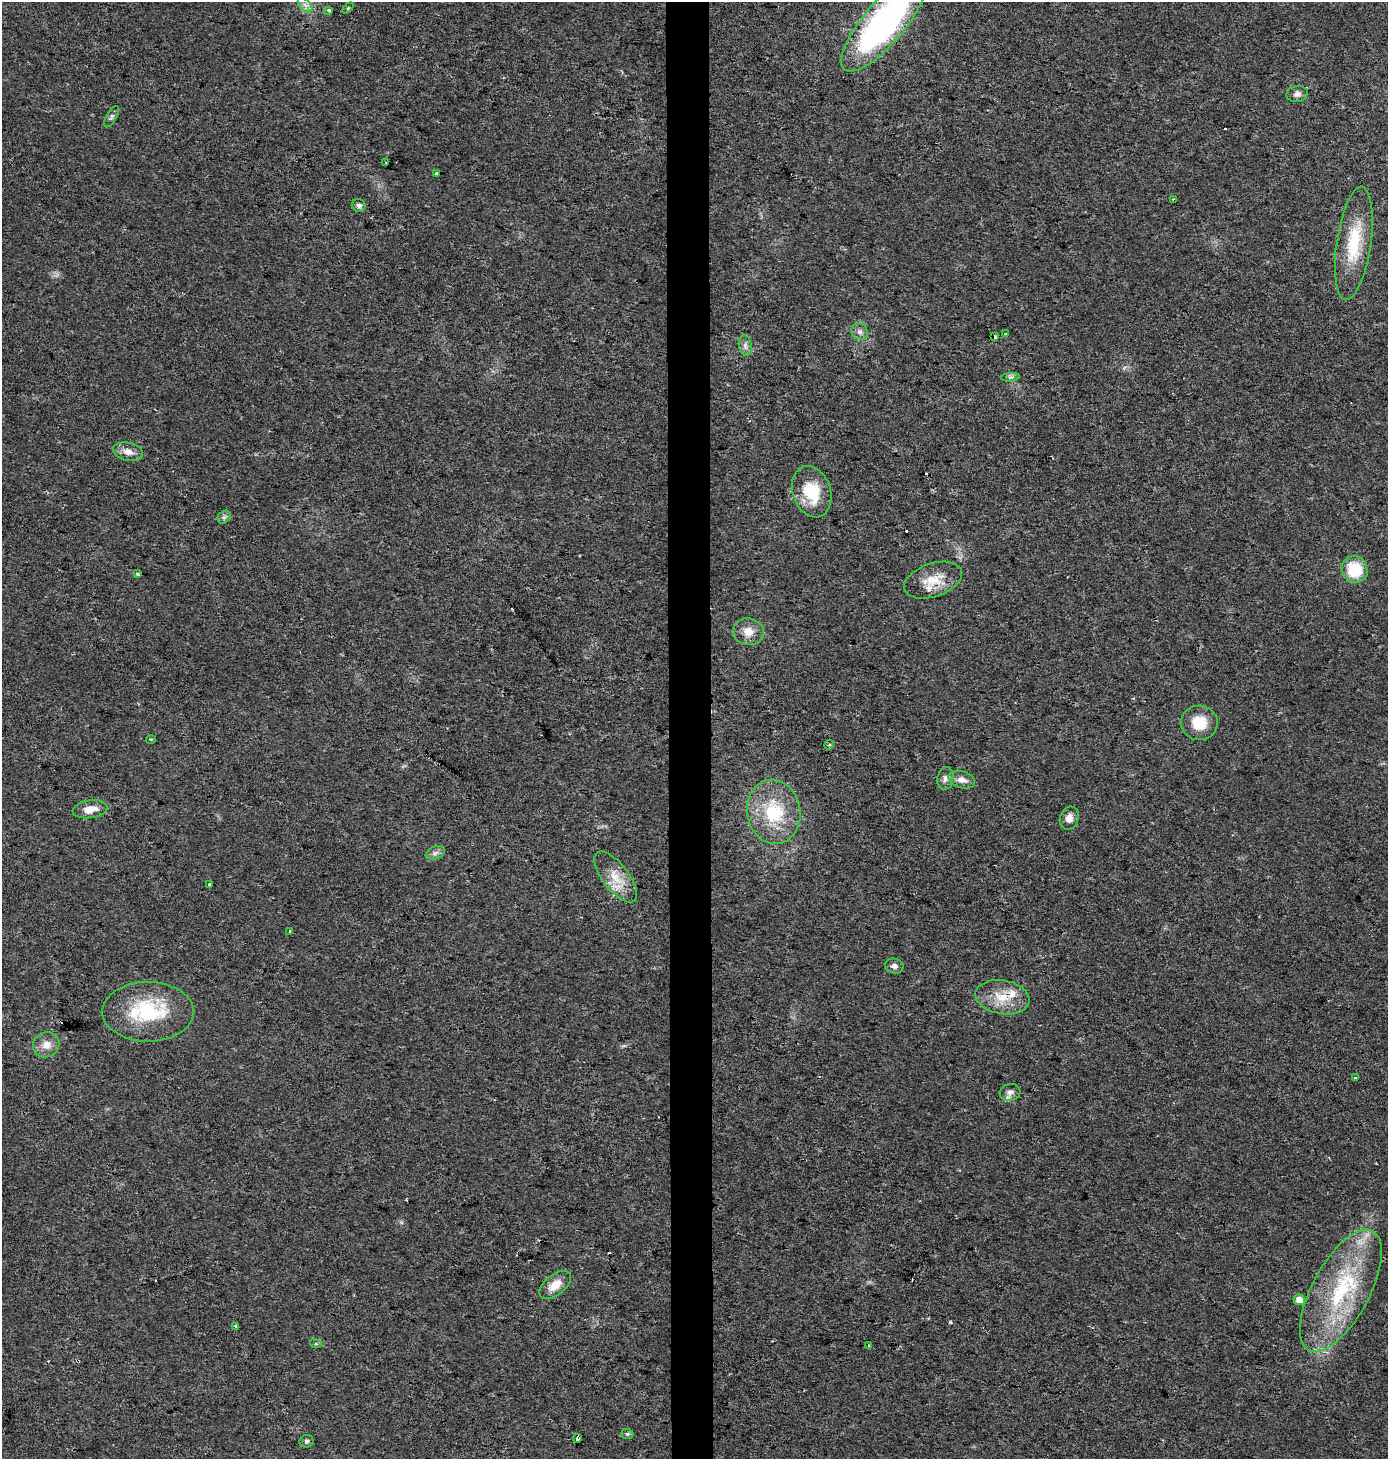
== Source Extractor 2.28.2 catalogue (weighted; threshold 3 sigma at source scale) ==
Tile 5 of 3 x 3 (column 2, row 2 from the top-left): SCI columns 1626-3011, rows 1459-2915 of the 4626 x 4380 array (HDU 1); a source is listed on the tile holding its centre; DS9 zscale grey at full resolution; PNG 1390 x 1461 px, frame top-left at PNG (2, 2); each listed source drawn as its Kron ellipse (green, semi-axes under 4 px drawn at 4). Shown black and unused: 3% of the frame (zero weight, under 2 of 3 exposures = <1% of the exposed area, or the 3 px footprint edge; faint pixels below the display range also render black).
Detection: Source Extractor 2.28.2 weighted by HDU 2 'WHT'; one run over the whole footprint, this tile lists its part. Background 0.0439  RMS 0.0058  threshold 0.0263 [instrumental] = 3 sigma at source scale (4.5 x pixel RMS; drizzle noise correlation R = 1.50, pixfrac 1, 0.0396/0.0396 arcsec/px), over >= 5 px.
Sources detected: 60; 8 cosmic-ray / hot-pixel residue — neither listed nor drawn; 2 inside a brighter listed object's ellipse — not listed separately; the other 50 listed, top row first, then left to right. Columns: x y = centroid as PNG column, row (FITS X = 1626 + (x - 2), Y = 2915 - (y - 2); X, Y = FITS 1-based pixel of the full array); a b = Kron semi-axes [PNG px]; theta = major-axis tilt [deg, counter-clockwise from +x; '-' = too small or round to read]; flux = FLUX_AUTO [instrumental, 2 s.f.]
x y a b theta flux
305 5 9 5 -45 3
348 8 6 4 45 0.75
329 10 3 3 - 1.1
884 23 61 20 50 180
1297 94 11 8 10 2.6
111 117 12 5 61 1.4
386 162 3 3 - 1.3
436 174 4 3 - 4.1
1174 200 4 3 - 1.2
359 205 7 6 - 1.8
1354 243 57 17 82 31
860 332 9 7 -41 2.5
1006 334 4 3 - 3
995 337 3 3 - 1
745 346 10 6 -80 2.4
1010 377 9 3 5 1.4
128 452 15 9 -13 5.1
812 492 26 19 -71 23
224 517 7 6 - 1.5
1354 569 13 13 - 22
138 574 3 3 - 1.4
933 580 30 16 19 14
748 632 15 13 -9 6.9
1199 723 18 17 - 14
151 739 5 3 - 0.5
829 745 5 4 - 0.7
945 778 11 8 78 2.8
962 780 13 8 -16 4
90 809 18 9 9 6.6
774 812 32 26 -80 33
1069 818 12 9 73 4.2
435 853 10 6 20 2.2
616 877 30 13 -52 12
209 885 3 3 - 8.9
290 931 3 3 - 2.8
894 966 9 7 -13 2.3
1002 997 27 17 -9 15
148 1012 46 30 0 44
46 1045 13 12 - 5.6
1355 1078 3 3 - 1.4
1010 1092 10 8 16 2.9
555 1285 18 10 39 8.2
1341 1291 68 28 62 69
1299 1300 6 5 - 6.8
236 1326 4 4 - 0.87
316 1344 6 4 -17 0.72
868 1346 3 3 - 4.3
627 1434 6 5 - 1
577 1439 4 3 - 6.1
306 1441 7 6 - 1.2
Overlapping masked pixels (flux is a lower limit): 2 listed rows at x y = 1174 200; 577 1439
Isophote crosses this tile's border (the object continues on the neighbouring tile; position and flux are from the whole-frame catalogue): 1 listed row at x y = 884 23